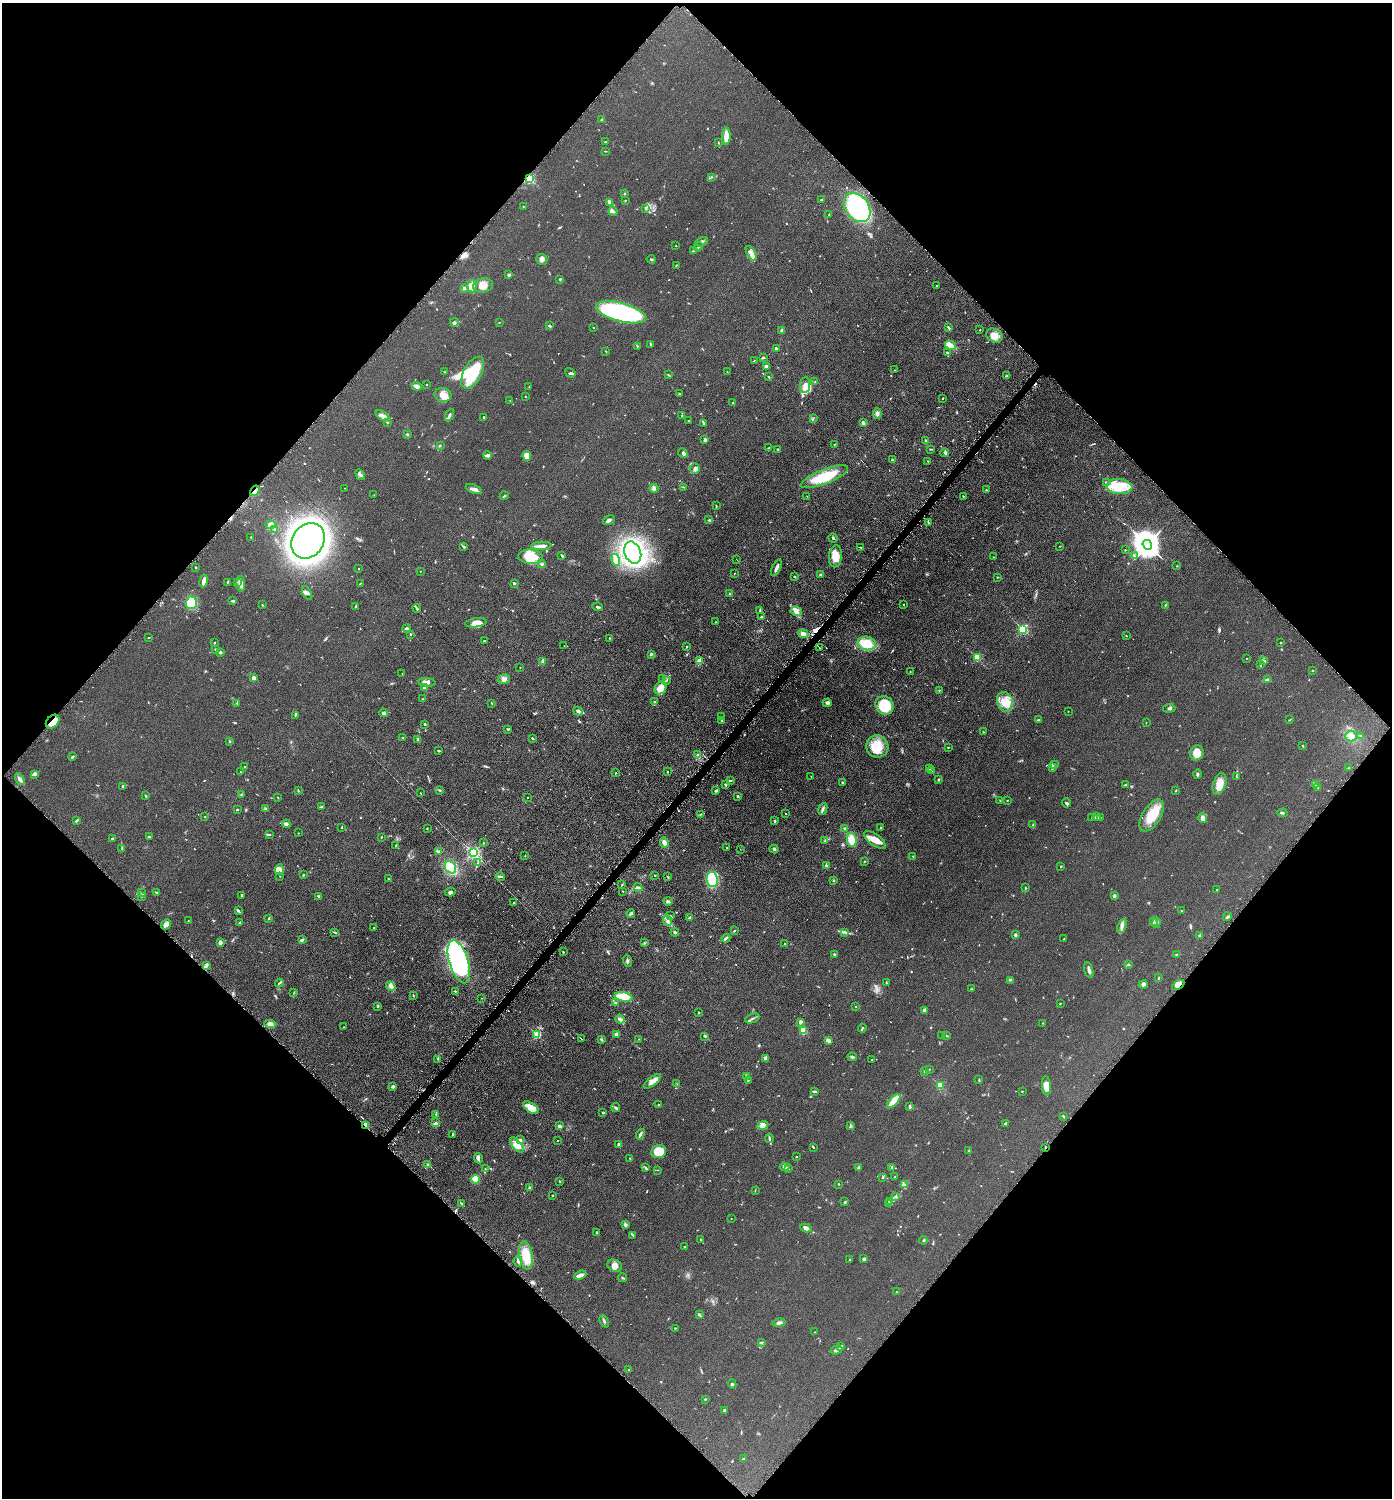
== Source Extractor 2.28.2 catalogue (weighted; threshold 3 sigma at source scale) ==
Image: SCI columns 151-5708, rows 9-5989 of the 6001 x 5999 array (HDU 1 of 3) = the unmasked area's bounding box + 8 px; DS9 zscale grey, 4 x 4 block average (1 PNG px = mean of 4 x 4 image px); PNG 1394 x 1500 px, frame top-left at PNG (2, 3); each listed source drawn as its Kron ellipse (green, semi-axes under 4 px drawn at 4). Shown black and unused: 50% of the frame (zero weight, under 4 of 8 exposures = <1% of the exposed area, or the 3 px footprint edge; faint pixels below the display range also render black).
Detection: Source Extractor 2.28.2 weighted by HDU 2 'WHT'. Background 0.0905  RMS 0.0079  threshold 0.0324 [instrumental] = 3 sigma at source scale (4.09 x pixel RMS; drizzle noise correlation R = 1.36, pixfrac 0.8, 0.05/0.05 arcsec/px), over >= 5 px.
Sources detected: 841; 7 too faint to see at this stretch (4 x 4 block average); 6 inside a brighter object's white glare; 24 cosmic-ray / hot-pixel residue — neither listed nor drawn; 29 coinciding with a brighter row at this scale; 57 inside a brighter listed object's ellipse — not listed separately; of the other 718, all 500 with FLUX_AUTO >= 1.56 (the completeness limit of this list) listed and drawn (218 fainter detections not listed), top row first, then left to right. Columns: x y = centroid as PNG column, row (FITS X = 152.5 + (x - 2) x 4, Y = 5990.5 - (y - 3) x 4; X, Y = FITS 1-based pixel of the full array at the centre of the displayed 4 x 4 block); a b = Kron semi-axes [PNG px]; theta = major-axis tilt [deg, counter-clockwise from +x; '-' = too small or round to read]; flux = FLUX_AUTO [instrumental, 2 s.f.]
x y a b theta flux
602 120 2 2 - 2.1
726 136 9 3 89 61
605 142 2 2 - 4
718 143 2 2 - 2.2
605 151 3 2 - 2.8
711 177 2 2 - 1.6
530 179 2 2 - 440
624 194 3 2 - 3.3
821 199 2 2 - 4.7
625 200 2 2 - 2.2
609 202 3 2 - 16
523 206 2 2 - 2.2
857 207 16 11 -53 650
645 209 2 2 - 1.8
613 211 4 2 - 6.1
829 215 2 2 - 1.7
702 242 6 2 21 5.9
676 246 2 2 - 2.3
698 247 5 2 - 5
693 251 3 3 - 6.1
751 253 8 3 -60 19
542 259 6 5 - 13
651 259 4 2 - 4.4
676 266 4 2 - 2
509 275 3 2 - 9.8
560 279 3 2 - 4.4
483 285 10 7 13 39
472 286 6 5 - 19
937 286 2 2 - 2.7
465 288 3 3 - 6.5
621 312 26 9 -15 640
454 322 4 2 - 6
499 322 3 2 - 1.9
549 326 3 2 - 5.1
594 327 2 2 - 1.8
949 328 3 2 - 5.5
782 330 2 2 - 15
980 330 2 2 - 2.6
994 335 8 6 -31 32
650 344 3 2 - 3
951 345 6 3 -29 46
637 346 3 2 - 1.8
776 349 2 2 - 5.8
606 351 3 2 - 2.2
947 352 2 2 - 4.1
764 357 3 2 - 5.8
754 360 3 2 - 1.6
766 367 4 3 - 10
895 370 2 2 - 1.6
444 372 2 2 - 1.7
727 372 3 2 - 1.8
473 373 17 9 61 190
570 373 6 2 -32 7.6
668 375 3 2 - 2.8
1007 376 4 2 - 4.7
769 377 2 2 - 4.1
815 382 2 2 - 1.8
427 385 2 2 - 1.8
805 385 8 5 83 33
417 386 5 3 - 21
529 387 2 2 - 2.3
679 394 2 2 - 4.3
443 395 8 7 - 39
525 396 2 2 - 2.1
943 398 2 2 - 4.1
510 400 2 2 - 1.6
733 402 2 2 - 1.9
877 413 5 3 - 11
450 415 6 2 67 8.6
682 415 3 2 - 2.4
382 416 8 3 -33 15
484 417 2 2 - 5.6
813 418 3 2 - 3.2
688 421 2 2 - 1.6
387 422 2 2 - 2.8
704 423 2 2 - 4.2
863 423 3 2 - 15
407 434 3 2 - 3.2
705 440 3 2 - 9.2
926 441 3 2 - 5.8
440 445 2 2 - 2.5
834 445 2 2 - 1.8
769 448 3 2 - 3.6
931 449 4 2 - 3.1
778 450 3 2 - 2.4
683 453 5 3 - 7.6
945 453 4 3 - 7.8
487 455 4 2 - 14
527 456 5 4 - 48
892 460 2 2 - 3.9
928 461 2 2 - 2.3
695 468 5 4 - 15
360 475 6 2 -58 6.7
824 477 25 7 21 150
1106 483 3 2 - 5
1119 486 13 7 -5 170
683 487 2 2 - 2.1
345 488 2 2 - 1.9
654 488 4 2 - 11
474 489 8 3 -22 16
986 490 3 2 - 3.3
255 491 5 3 - 22
374 495 2 2 - 1.6
504 496 4 2 - 3.5
807 496 2 2 - 1.9
963 496 2 2 - 3
716 506 3 2 - 3.2
609 520 6 3 32 12
709 520 4 2 - 4.3
928 523 2 2 - 2.5
271 525 5 4 - 24
275 529 3 2 - 3.7
251 537 2 2 - 3.2
833 538 4 2 - 5
308 541 19 15 54 2800
1147 545 5 4 - 7500
541 546 10 2 2 28
1060 546 3 2 - 1.9
464 547 4 2 - 5.8
861 547 2 2 - 2.5
1125 550 2 2 - 1.6
633 553 11 8 -69 950
562 556 3 2 - 6.5
835 556 11 6 84 51
1134 556 3 2 - 5.5
531 557 12 7 -4 110
993 557 2 2 - 1.9
615 560 6 3 -74 44
737 560 2 2 - 1.7
542 564 3 2 - 5.5
1177 566 2 2 - 2.3
195 567 2 2 - 2.6
359 568 2 2 - 2.2
776 568 9 2 67 16
420 571 2 2 - 1.7
734 573 2 2 - 1.6
820 574 2 2 - 11
794 577 2 2 - 2.6
998 577 2 2 - 2.8
204 581 7 3 78 22
227 582 4 2 - 3.6
237 582 2 2 - 1.8
360 583 3 2 - 2.2
514 583 3 2 - 5.7
241 584 8 3 -89 16
307 593 7 3 -61 11
730 594 2 2 - 15
233 601 3 2 - 4.7
191 603 6 5 - 150
904 604 2 2 - 2.4
262 605 2 2 - 2.3
1165 605 3 2 - 2.8
355 606 3 2 - 3.4
598 607 5 2 - 6
417 608 4 2 - 8.5
760 611 3 2 - 3.4
796 611 6 4 -12 16
761 616 3 2 - 3.9
715 622 2 2 - 1.7
476 623 11 4 7 28
407 628 4 2 - 8.9
1023 629 2 2 - 480
410 634 2 2 - 3.1
803 634 5 4 - 20
1126 636 2 2 - 1.9
148 638 4 2 - 2.1
609 638 2 2 - 2.3
484 641 2 2 - 2.2
215 643 2 2 - 3.1
867 643 9 7 -8 91
1281 643 2 2 - 8.3
564 646 2 2 - 2
686 647 2 2 - 2.5
819 647 3 2 - 4.5
216 650 3 2 - 6
220 652 3 3 - 6.8
652 654 4 2 - 4.4
977 658 2 2 - 270
1246 658 3 2 - 1.6
699 660 3 3 - 17
543 661 2 2 - 4.1
1264 661 3 2 - 5.5
1261 664 2 2 - 2.4
520 667 2 2 - 1.6
910 671 2 2 - 2.3
1312 671 2 2 - 3.3
402 674 2 2 - 1.7
254 678 2 2 - 67
504 679 6 4 14 15
663 679 2 2 - 3.3
666 680 2 2 - 1.8
1267 680 4 2 - 7.5
427 682 9 4 -4 19
424 688 3 2 - 13
661 688 6 5 - 46
939 690 3 2 - 2.5
423 699 2 2 - 2.1
654 702 3 2 - 2.9
1005 702 10 8 -71 53
237 703 2 2 - 2
492 703 2 2 - 1.7
827 703 4 2 - 14
885 705 9 8 - 150
1169 708 6 3 6 7.8
578 711 5 2 - 21
1068 711 2 2 - 1.7
383 713 4 3 - 6.4
295 715 3 2 - 4.2
721 717 2 2 - 1.7
721 720 3 2 - 4.4
1038 720 3 2 - 2.7
1290 720 2 2 - 2.2
53 722 8 5 46 48
1146 723 2 2 - 1.8
425 724 2 2 - 7.6
507 729 2 2 - 2.4
983 732 2 2 - 2.2
1351 736 5 5 - 28
1361 736 3 2 - 5.1
402 738 2 2 - 2
532 738 3 2 - 4.7
418 740 4 2 - 4.9
230 741 2 2 - 3.3
1303 746 3 2 - 2.7
877 747 11 11 - 94
948 747 2 2 - 2.3
439 751 3 2 - 5.7
1197 753 7 6 - 50
697 755 4 2 - 5.1
72 757 4 2 - 5.7
1054 764 2 2 - 1.9
244 766 2 2 - 1.9
1052 767 3 2 - 4.5
1349 768 2 2 - 2.2
930 769 2 2 - 2.2
932 771 3 2 - 3.9
241 772 3 2 - 2.7
667 772 2 2 - 3
615 773 2 2 - 1.7
34 774 4 2 - 6
1197 774 4 3 - 5.4
811 776 2 2 - 1.6
1237 777 3 2 - 1.7
20 779 6 3 -59 13
939 779 2 2 - 5.4
730 780 3 2 - 4.9
842 783 2 2 - 5.5
725 784 3 2 - 4.2
1219 784 11 6 71 50
1315 784 3 2 - 4.1
1125 785 4 2 - 5.2
122 787 2 2 - 3.3
1318 788 3 2 - 3.1
298 790 3 2 - 2.7
440 790 3 2 - 3.7
1176 790 3 2 - 2.8
716 791 3 2 - 7.9
420 793 2 2 - 1.6
241 795 3 2 - 2.8
146 796 2 2 - 6.7
738 796 2 2 - 7.1
278 798 3 2 - 2
527 798 2 2 - 1.7
1007 800 2 2 - 2.8
1000 801 2 2 - 2.5
1066 803 5 2 - 6.5
322 807 2 2 - 9.3
237 809 2 2 - 3.7
266 809 4 2 - 6
823 809 6 3 66 9.9
785 813 2 2 - 2.5
1283 813 5 2 - 8.1
701 814 2 2 - 3.5
1152 815 18 9 59 110
205 817 2 2 - 1.9
1092 817 2 2 - 2.1
1096 817 3 2 - 5.9
1100 817 2 2 - 1.7
1203 818 5 4 - 22
76 821 3 2 - 5.7
775 821 3 2 - 3.6
286 824 4 3 - 9.3
1033 825 2 2 - 3.3
341 827 3 2 - 3
427 828 2 2 - 2.1
845 828 2 2 - 5.1
880 828 2 2 - 2
298 833 2 2 - 2.4
269 834 4 2 - 4.1
150 836 4 2 - 5.2
381 837 2 2 - 2.7
112 838 3 2 - 4.8
852 840 7 5 -83 56
875 840 13 5 -36 46
825 841 2 2 - 2.7
664 842 5 3 - 16
484 843 2 2 - 2.1
396 845 2 2 - 5.4
727 848 2 2 - 2.2
122 849 2 2 - 1.7
740 849 2 2 - 1.7
774 849 4 2 - 5.6
438 851 3 3 - 6.6
473 852 2 2 - 880
525 856 2 2 - 2
913 856 2 2 - 1.7
864 861 2 2 - 2.1
478 862 3 2 - 4.8
826 865 3 2 - 5.7
1061 866 2 2 - 3
450 867 6 5 - 120
279 869 5 3 - 13
303 875 3 2 - 3.1
655 875 2 2 - 4.3
280 876 2 2 - 1.6
500 876 5 2 - 6.4
668 877 2 2 - 2.8
389 879 2 2 - 1.9
712 879 8 5 -82 130
834 881 3 2 - 1.9
622 885 2 2 - 2.6
638 887 4 2 - 7.1
1025 888 2 2 - 2.1
1217 890 2 2 - 2.4
623 891 2 2 - 1.9
157 892 4 2 - 3.4
450 892 5 3 - 9.5
141 893 3 2 - 2.8
241 895 3 2 - 5.1
141 896 3 2 - 2.7
318 896 3 2 - 4.2
1114 896 2 2 - 45
668 901 4 3 - 7.6
513 903 2 2 - 3.1
238 911 4 2 - 7.3
1181 911 2 2 - 2.6
631 913 4 2 - 9.4
671 916 3 2 - 2.2
690 917 3 2 - 4.8
1227 917 4 2 - 8.3
269 918 2 2 - 4.2
188 920 2 2 - 1.8
667 921 5 2 - 11
1153 922 2 2 - 3
239 923 3 2 - 4.9
1156 923 5 2 - 7.3
166 924 6 4 53 27
1122 926 7 3 66 13
373 928 3 2 - 1.9
734 931 3 2 - 3.8
335 932 2 2 - 3.3
675 932 4 2 - 7.5
845 932 3 2 - 4.5
1015 935 2 2 - 12
1199 935 3 2 - 8.4
726 938 4 2 - 9.4
302 939 4 2 - 5.1
1064 939 2 2 - 3.9
220 942 3 3 - 16
644 943 2 2 - 3.1
784 944 2 2 - 1.7
563 952 2 2 - 3.3
834 954 2 2 - 6.4
1177 954 2 2 - 1.7
628 961 6 2 -67 6.8
459 962 22 9 -72 680
207 965 2 2 - 4.7
1128 965 3 2 - 4.5
1089 970 8 3 -73 13
1158 978 3 2 - 4.3
1011 980 2 2 - 1.8
279 983 4 2 - 3.9
886 983 2 2 - 1.8
1143 985 4 3 - 11
1178 985 7 4 33 23
391 986 5 4 - 13
972 989 2 2 - 3
455 991 2 2 - 4.8
294 993 2 2 - 2.3
413 995 2 2 - 2.9
624 997 9 4 -11 64
482 998 2 2 - 1.6
615 1003 2 2 - 3.2
1060 1004 2 2 - 3.4
856 1006 2 2 - 2.1
378 1007 2 2 - 2.4
925 1010 3 3 - 6.8
699 1013 3 2 - 3.2
752 1018 7 2 23 7
620 1019 5 3 - 12
800 1022 3 2 - 21
1043 1023 2 2 - 4.4
270 1024 5 3 - 18
344 1027 2 2 - 1.7
862 1028 4 2 - 4.8
803 1031 3 3 - 47
617 1034 3 2 - 15
537 1035 2 2 - 290
942 1035 2 2 - 3.3
705 1036 3 2 - 3.9
946 1036 2 2 - 2.4
581 1038 3 2 - 7.2
639 1039 2 2 - 1.6
602 1040 4 2 - 6.3
828 1040 3 2 - 24
852 1057 4 3 - 8.1
766 1058 4 3 - 23
438 1059 3 2 - 2.3
872 1060 2 2 - 2.8
930 1069 2 2 - 1.7
925 1071 3 2 - 2.9
747 1076 3 2 - 2.3
979 1079 2 2 - 3.8
748 1080 2 2 - 2.8
652 1081 10 3 38 43
677 1084 2 2 - 1.8
940 1085 2 2 - 210
393 1086 3 3 - 8.4
1046 1086 10 4 -85 34
815 1091 4 2 - 8
1022 1091 3 2 - 1.6
894 1101 9 3 47 85
658 1105 2 2 - 3.9
910 1107 4 3 - 5.7
531 1108 9 4 -36 57
616 1108 4 3 - 7
603 1112 2 2 - 5.6
436 1115 2 2 - 2.7
1063 1116 2 2 - 2.7
436 1123 2 2 - 4.3
1006 1123 4 2 - 7.3
365 1125 3 2 - 9.4
850 1125 2 2 - 1.9
559 1126 2 2 - 22
763 1126 6 3 25 13
453 1134 3 2 - 4.1
640 1134 5 2 - 11
769 1138 5 2 - 6.6
521 1139 3 2 - 3.8
557 1141 2 2 - 2.1
517 1145 9 3 -51 27
619 1145 4 3 - 15
813 1147 4 2 - 3
1045 1147 2 2 - 2.7
969 1151 3 2 - 3.2
659 1152 7 6 - 120
796 1157 2 2 - 2.8
478 1158 5 3 - 9.5
630 1158 2 2 - 2.5
428 1165 3 2 - 8.2
785 1167 5 2 - 8.1
859 1167 3 3 - 4.9
646 1168 3 2 - 3.9
892 1168 3 2 - 3.7
485 1169 3 2 - 1.6
788 1169 3 2 - 3.4
658 1170 3 2 - 1.9
882 1177 4 2 - 3.9
895 1177 3 2 - 3.5
475 1179 4 4 - 54
560 1181 2 2 - 1.8
839 1184 2 2 - 3.2
904 1185 4 3 - 7.3
530 1188 3 2 - 4.3
755 1191 3 2 - 2.2
553 1195 2 2 - 7.9
895 1196 2 2 - 4.1
889 1201 2 2 - 6.1
845 1202 2 2 - 2.4
462 1204 2 2 - 2.9
888 1204 2 2 - 2.2
731 1219 2 2 - 1.7
625 1225 4 3 - 7.1
806 1228 6 4 -10 14
596 1232 3 2 - 2.8
633 1235 4 2 - 4.7
700 1239 2 2 - 1.9
923 1240 4 2 - 4.1
685 1247 2 2 - 4.1
526 1255 14 6 -81 92
864 1259 2 2 - 11
850 1260 2 2 - 3
518 1261 5 2 - 6.3
615 1266 7 5 -26 24
580 1275 6 2 21 25
623 1278 4 2 - 3.4
896 1292 2 2 - 2.9
699 1315 3 2 - 4
604 1321 6 2 -66 6.5
779 1323 6 3 14 14
675 1328 2 2 - 3.3
815 1332 2 2 - 2.4
761 1342 4 2 - 4
841 1346 4 2 - 5.4
837 1350 6 3 16 11
629 1370 2 2 - 2.4
732 1384 4 2 - 5.6
705 1399 3 2 - 3.1
724 1410 3 2 - 6.5
744 1459 3 2 - 7.6
Overlapping masked pixels (flux is a lower limit): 7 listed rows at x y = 530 179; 857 207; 255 491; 53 722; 1178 985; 365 1125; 1045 1147
Diffuse or blended objects may show on this block-average render without a row.